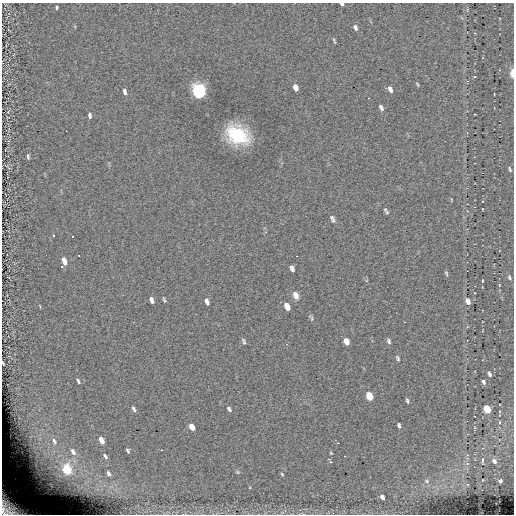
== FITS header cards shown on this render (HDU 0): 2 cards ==
NAXIS1  =                  512
NAXIS2  =                  512

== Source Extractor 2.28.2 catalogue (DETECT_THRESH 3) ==
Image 512 x 512 px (HDU 0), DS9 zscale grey, 1 PNG px = 1 image px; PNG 516 x 516 px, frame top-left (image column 1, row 512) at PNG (2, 3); no overlay
Background -0.0159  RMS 5.3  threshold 16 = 3 sigma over >= 5 px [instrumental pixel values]
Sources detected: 74; all 74 listed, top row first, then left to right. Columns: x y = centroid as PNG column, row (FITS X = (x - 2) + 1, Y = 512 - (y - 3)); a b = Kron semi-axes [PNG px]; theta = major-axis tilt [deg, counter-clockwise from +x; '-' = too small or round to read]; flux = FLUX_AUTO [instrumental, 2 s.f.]
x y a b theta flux
342 4 4 3 - 640
56 7 4 3 - 590
467 9 5 4 - 380
355 27 7 5 -65 1200
334 41 7 2 -70 460
512 72 7 3 85 3800
475 77 4 2 - 300
467 81 4 3 - 310
417 84 7 3 -52 430
295 87 6 4 -69 2300
390 89 7 4 -65 1400
199 90 7 6 - 95000
124 91 6 4 -77 1300
381 107 8 4 -59 1000
475 114 2 2 - 220
90 115 6 4 -84 1200
237 135 19 14 -31 27000
28 156 7 4 -79 730
510 169 8 4 -63 610
451 199 6 3 -90 280
385 209 7 6 - 660
333 219 9 5 -64 1000
53 236 3 3 - 13000
73 237 3 3 - 13000
46 255 2 2 - 13000
78 256 3 3 - 13000
64 261 7 4 -74 4500
61 266 3 3 - 13000
292 268 7 4 -68 1100
446 273 8 4 -75 560
509 277 7 5 -63 690
482 281 3 2 - 280
499 285 4 3 - 290
296 295 11 7 -66 2000
152 300 6 4 -68 1300
164 300 7 3 -71 530
468 301 7 5 -72 1900
207 302 7 4 -72 1200
287 306 7 5 -65 3300
311 318 10 4 -71 650
244 341 8 4 -70 640
346 341 6 5 - 3300
389 341 7 4 -68 770
398 358 7 4 -70 590
3 363 4 2 - 440
489 374 5 4 - 890
78 381 5 3 - 700
484 382 6 4 -67 800
369 396 6 5 - 9800
407 401 6 3 -70 660
134 409 7 4 -62 930
229 409 7 4 -51 790
487 409 6 4 -67 12000
399 425 5 3 - 750
192 427 6 4 -59 4200
101 440 6 4 -61 4300
54 441 13 8 -69 3600
337 443 3 2 - 360
128 451 4 3 - 620
73 452 11 7 -59 2900
331 453 5 4 - 380
105 456 5 3 - 870
482 460 6 2 79 450
330 461 6 3 -54 1300
494 461 5 4 - 1000
66 469 9 8 - 29000
237 472 6 5 - 430
108 474 5 3 - 970
282 474 5 3 - 440
482 480 2 2 - 200
427 481 6 4 -49 550
500 481 3 3 - 690
382 497 5 3 - 1200
10 507 26 16 -34 18000
At the frame edge (FLAGS 8, measured only in part): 4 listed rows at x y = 342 4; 512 72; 3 363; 10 507